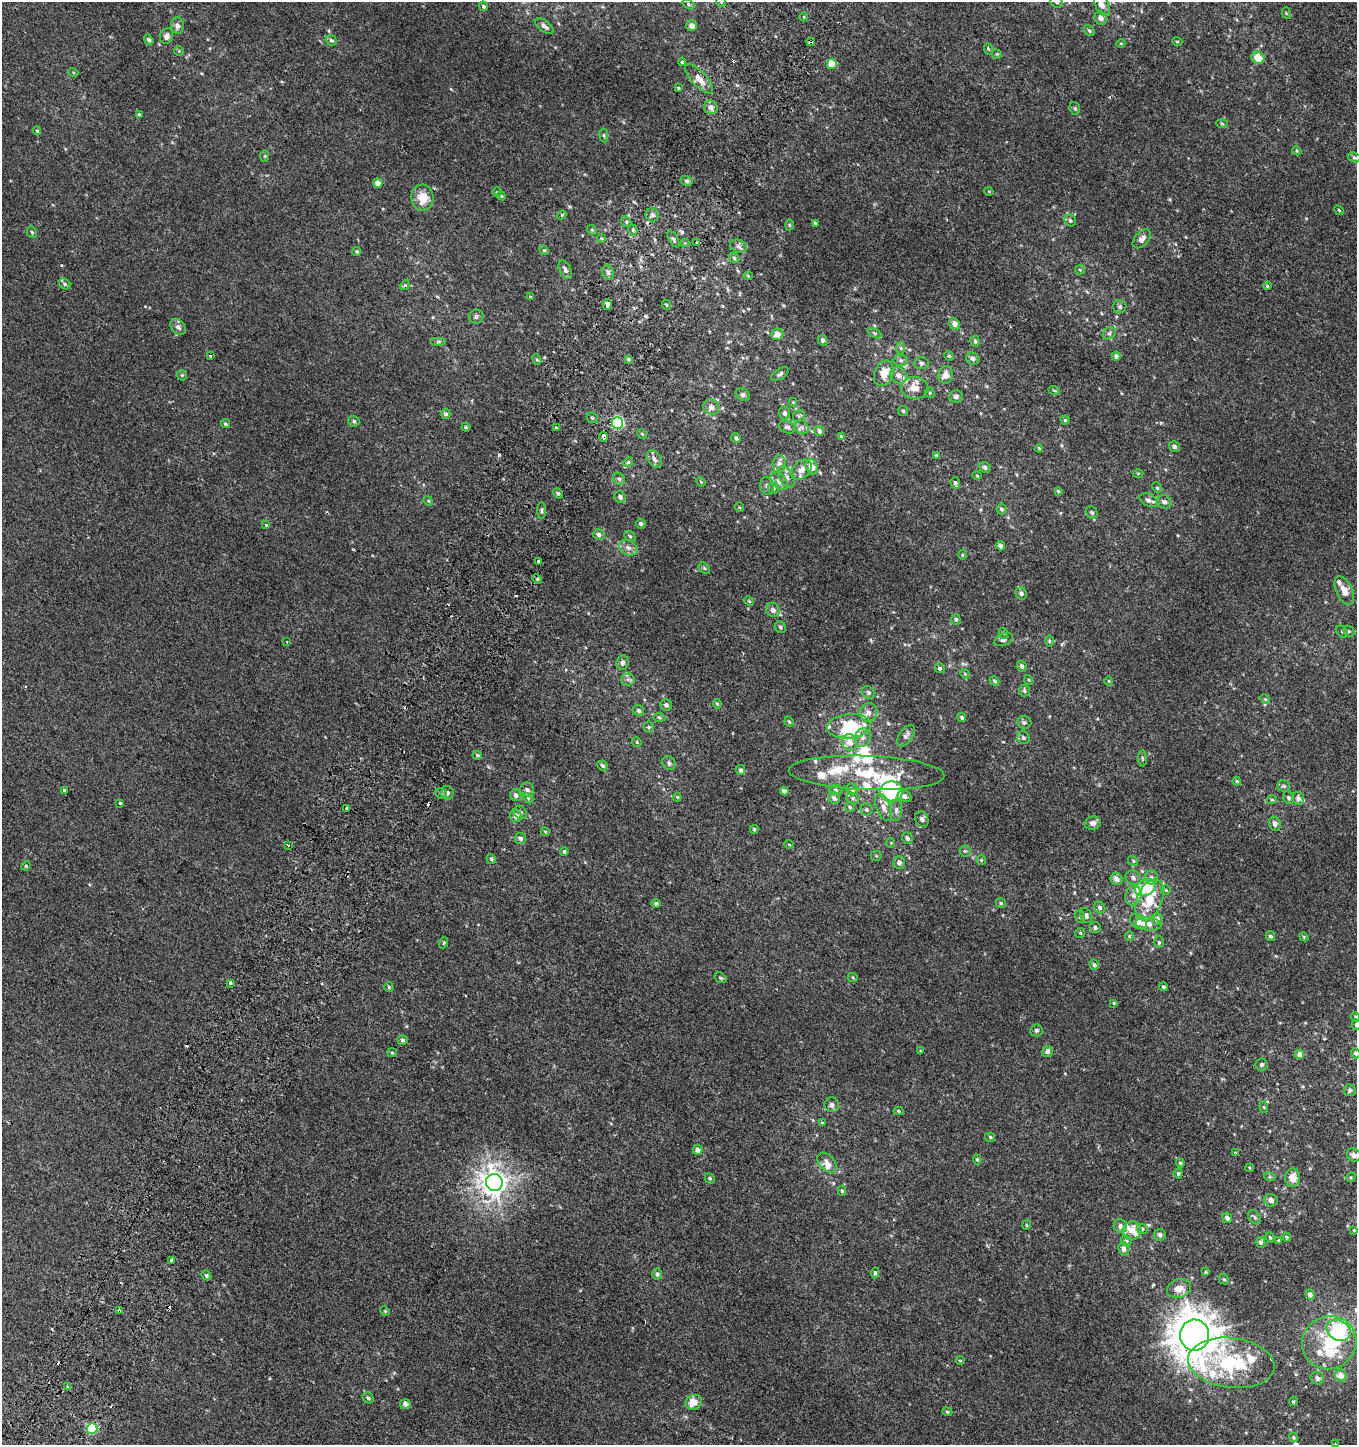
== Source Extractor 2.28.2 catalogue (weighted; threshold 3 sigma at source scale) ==
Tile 7 of 4 x 4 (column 3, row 2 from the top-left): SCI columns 2949-4303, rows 2937-4379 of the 5980 x 5884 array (HDU 1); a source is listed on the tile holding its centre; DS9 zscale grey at full resolution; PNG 1359 x 1447 px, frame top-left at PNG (2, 2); each listed source drawn as its Kron ellipse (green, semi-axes under 4 px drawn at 4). Shown black and unused: <1% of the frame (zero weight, under 2 of 3 exposures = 3% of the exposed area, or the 3 px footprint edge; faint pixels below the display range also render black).
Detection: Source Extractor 2.28.2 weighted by HDU 2 'WHT'; one run over the whole footprint, this tile lists its part. Background 0.00475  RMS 0.0058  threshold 0.026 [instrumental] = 3 sigma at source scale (4.5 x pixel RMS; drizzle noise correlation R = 1.50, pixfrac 1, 0.0396/0.0396 arcsec/px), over >= 5 px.
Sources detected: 395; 4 inside a brighter object's white glare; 9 cosmic-ray / hot-pixel residue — neither listed nor drawn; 34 inside a brighter listed object's ellipse — not listed separately; the other 348 listed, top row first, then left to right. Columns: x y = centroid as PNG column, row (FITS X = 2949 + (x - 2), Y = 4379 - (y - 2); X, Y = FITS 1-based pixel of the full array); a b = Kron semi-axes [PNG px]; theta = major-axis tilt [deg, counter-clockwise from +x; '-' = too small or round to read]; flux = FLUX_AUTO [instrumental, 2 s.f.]
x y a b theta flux
721 2 5 5 - 0.64
1057 2 6 5 - 1.1
688 4 7 4 -34 0.87
1102 5 12 6 -64 4.6
483 6 5 4 - 0.98
1286 13 6 3 -72 0.58
804 17 4 3 - 0.41
1101 18 7 6 - 2.3
177 26 8 6 -88 2.4
544 26 11 5 -38 2.2
692 26 5 5 - 3.3
1089 31 6 4 -49 0.95
166 36 8 6 70 2.5
149 40 5 4 - 1.6
331 40 6 5 - 0.98
1177 41 5 3 - 0.47
810 42 4 3 - 4.3
1121 43 4 3 - 0.44
988 49 6 3 -69 0.68
179 51 5 5 - 0.58
997 54 5 5 - 0.7
1258 58 6 6 - 8.9
682 62 4 4 - 0.71
832 64 5 5 - 11
73 72 5 3 - 0.47
699 79 19 7 -47 5.8
678 88 4 3 - 0.63
711 107 7 6 - 2.8
1075 108 6 5 - 0.85
139 114 4 3 - 2.2
1222 124 6 4 -3 0.66
37 131 4 4 - 0.68
604 135 7 3 -82 0.7
1297 151 5 3 - 0.57
265 156 6 4 88 0.73
1354 157 7 4 -17 0.97
687 181 6 5 - 1.4
378 183 5 4 - 4.1
497 192 5 4 - 0.59
989 192 4 3 - 0.38
501 196 4 4 - 0.61
422 198 13 11 -85 8.8
1339 210 5 4 - 0.67
562 215 4 4 - 0.67
652 215 7 6 - 1.7
1070 220 6 5 - 1.1
626 222 5 4 - 1
815 223 4 4 - 0.69
789 225 5 3 - 0.59
592 230 5 4 - 0.75
633 230 5 5 - 0.86
32 232 6 4 -67 0.82
601 238 4 4 - 0.54
674 239 9 4 -59 1.2
1142 239 11 6 48 3.6
696 242 3 3 - 2.9
685 243 4 4 - 0.51
738 246 8 6 -18 1.7
544 250 5 4 - 0.67
357 251 4 4 - 0.85
734 258 6 4 -48 0.83
565 270 10 5 -66 2.1
1080 270 5 4 - 0.67
608 273 7 5 -71 1.6
748 276 4 4 - 0.54
65 284 6 5 - 1.1
405 285 5 4 - 0.61
1267 286 4 3 - 0.66
530 297 4 3 - 0.48
607 304 5 3 - 5.9
667 305 5 3 - 0.62
1120 307 6 6 - 1.4
476 316 7 7 - 1.5
955 324 6 5 - 3.8
178 327 9 6 -47 2.1
874 333 7 4 -27 0.91
1109 333 7 5 43 1.3
777 334 6 5 - 5
823 340 5 4 - 1.4
975 341 5 4 - 0.85
439 342 8 4 0 0.95
901 348 6 4 -88 0.92
211 356 3 3 - 5
949 356 5 4 - 0.76
1116 356 4 4 - 1.8
537 359 5 4 - 0.76
628 359 4 4 - 1
973 359 7 6 - 2.1
901 360 7 5 -3 1.4
921 363 7 6 - 1.3
884 373 13 9 69 8.6
780 374 10 5 33 1.5
182 375 5 5 - 0.83
899 375 9 7 -44 3.8
946 375 8 7 - 4.1
914 388 14 10 -8 6.4
1054 390 6 3 -20 0.62
930 393 5 4 - 0.67
743 395 7 6 - 1.4
956 396 7 6 - 1.7
793 402 4 4 - 0.49
711 407 8 7 - 3.1
903 411 5 5 - 0.85
785 413 6 5 - 1.6
446 414 5 5 - 1.6
799 416 6 5 - 1.1
592 418 6 5 - 0.74
1065 420 4 4 - 0.69
354 421 5 5 - 1.1
617 423 6 5 - 52
225 424 4 4 - 0.89
466 427 4 4 - 0.77
787 427 8 6 -21 1.7
802 427 7 6 - 1.6
556 428 4 3 - 0.61
819 431 5 5 - 2.4
642 434 5 3 - 0.55
841 436 4 3 - 0.48
603 437 5 3 - 8.8
736 438 5 4 - 1.6
1174 447 6 5 - 1.6
1039 448 4 4 - 0.78
936 456 3 3 - 0.73
654 459 10 6 -57 2
628 462 5 4 - 0.74
779 464 9 6 84 3.6
812 467 8 6 -72 6
985 467 6 5 - 1.4
801 470 12 8 44 4.4
1138 473 5 3 - 0.49
977 476 5 3 - 0.52
786 477 12 7 -62 2.9
619 479 6 5 - 1.3
779 481 10 7 -49 2.6
701 482 5 3 - 0.45
955 483 6 4 -72 1.1
767 486 9 6 -82 1.7
774 488 6 5 - 0.98
1157 488 5 4 - 0.79
1058 491 4 4 - 0.72
558 493 6 4 -62 0.98
620 497 6 5 - 1.8
1148 500 9 6 -26 1.7
428 501 5 4 - 0.69
1164 502 7 6 - 2.1
739 507 5 3 - 0.43
1002 509 5 5 - 1.3
541 510 8 4 -90 1
1092 513 7 5 -55 1.1
641 523 5 4 - 1.2
266 525 4 4 - 0.45
599 535 5 5 - 1.8
630 536 6 5 - 0.98
1001 546 5 4 - 2.5
628 548 9 7 -28 2.7
962 555 5 3 - 0.54
539 562 3 3 - 5.7
704 568 6 4 -46 0.78
537 579 5 4 - 0.72
1344 590 15 8 -65 5.9
1021 593 6 5 - 1.7
749 601 5 3 - 0.55
773 610 7 6 - 2.5
956 619 5 5 - 1.1
780 627 6 5 - 1
1349 631 6 5 - 0.96
1342 632 7 5 -49 1.1
1003 633 5 3 - 0.64
1004 640 10 6 21 1.6
1049 641 6 4 -89 0.64
287 642 3 2 - 0.39
622 663 7 6 - 2.1
1022 666 5 5 - 1.6
940 668 5 5 - 1.2
965 674 5 4 - 0.61
628 679 6 6 - 1.3
1029 680 5 3 - 0.53
994 681 5 4 - 0.94
1109 681 4 3 - 0.52
1024 691 6 5 - 1.1
869 692 7 5 -47 1.4
1265 699 5 4 - 0.64
717 704 5 4 - 0.8
666 705 6 5 - 1.8
639 710 6 5 - 1.4
868 713 9 8 - 3.9
659 717 6 4 -3 0.79
962 717 5 4 - 1.2
789 722 5 3 - 0.73
1024 722 7 6 - 1.2
849 726 22 12 6 27
649 727 5 5 - 0.8
906 736 12 6 56 2.1
863 738 9 7 70 2.7
1023 738 7 6 - 1.4
637 742 5 4 - 0.63
850 742 8 7 - 4.9
477 755 5 4 - 0.84
1142 758 8 4 -89 0.85
669 763 7 6 - 1.8
603 766 5 4 - 1.4
741 770 5 4 - 1.2
867 773 78 17 -2 34
1237 781 4 4 - 0.66
1284 786 6 5 - 0.97
852 789 6 5 - 1.8
527 790 7 7 - 2.1
836 790 6 5 - 0.94
65 791 3 3 - 3.4
784 791 4 4 - 1.8
891 791 11 10 - 33
447 793 7 6 - 1.5
441 794 6 5 - 1.1
516 795 6 5 - 2.1
905 796 7 5 -30 3
677 797 4 4 - 0.58
528 798 5 4 - 0.79
834 798 6 5 - 1.7
853 798 6 5 - 1.2
1288 798 7 5 -58 1.1
1298 798 6 6 - 2.2
1272 800 5 4 - 0.68
120 803 4 3 - 3.5
850 807 5 4 - 0.85
884 807 14 7 -67 3.7
347 808 3 3 - 27
866 810 6 6 - 1.2
896 810 11 6 84 2
520 812 7 6 - 1.3
516 816 6 5 - 3.6
922 819 8 6 -67 1.9
1093 823 8 6 15 2.7
1275 824 7 6 - 2.6
754 829 4 4 - 0.89
545 832 5 4 - 0.6
907 838 6 5 - 1.7
520 839 6 5 - 1.7
891 843 5 3 - 0.48
789 844 5 3 - 0.45
289 845 3 3 - 1.1
564 851 4 4 - 0.77
965 851 5 5 - 0.94
876 856 5 5 - 0.76
491 859 5 4 - 0.83
981 860 5 4 - 0.64
1133 861 5 4 - 0.86
899 863 6 5 - 2.6
26 866 5 4 - 0.63
1133 878 8 7 - 2
1151 878 7 6 - 1.6
1117 879 6 5 - 3.1
1145 888 11 8 26 20
1166 890 4 4 - 0.64
1133 896 10 8 67 3
1149 900 21 12 68 17
656 903 5 4 - 1.2
1001 903 5 5 - 0.85
1100 907 6 5 - 1.3
1086 915 8 5 -63 1.6
1080 917 6 5 - 0.97
1157 919 6 5 - 2.6
1138 922 9 6 -36 4.2
1148 924 13 6 -7 3.9
1095 928 5 5 - 1.3
1080 933 5 5 - 0.62
1129 936 5 4 - 0.75
1270 936 5 4 - 1.2
1304 937 5 3 - 0.61
1159 942 6 5 - 0.84
443 943 5 3 - 0.56
1094 965 5 4 - 1.4
721 978 6 4 -35 0.8
853 978 5 3 - 0.52
230 983 4 3 - 2.7
389 987 4 4 - 0.72
1163 987 4 4 - 0.98
1114 1003 4 3 - 0.57
1355 1017 5 4 - 0.62
1356 1025 5 4 - 0.97
1036 1030 6 6 - 1.1
403 1040 5 5 - 1.3
921 1051 4 3 - 0.54
1047 1051 5 5 - 2.4
392 1053 5 4 - 0.61
1356 1053 5 4 - 1.3
1300 1054 5 4 - 4.5
1262 1065 6 6 - 1.3
1350 1090 6 6 - 1.8
832 1105 7 7 - 2.1
1264 1107 5 3 - 0.59
899 1111 5 4 - 0.62
822 1123 4 4 - 0.74
990 1137 5 4 - 0.92
698 1150 5 5 - 2.7
1235 1153 4 3 - 0.45
1354 1155 7 6 - 2.7
977 1159 5 4 - 0.75
827 1163 12 7 -47 3.5
1180 1163 4 4 - 0.7
1250 1168 4 3 - 0.48
1178 1173 5 4 - 0.98
1270 1177 6 4 -18 0.67
1351 1177 5 4 - 0.59
710 1178 5 4 - 0.91
1293 1178 9 7 88 6.1
494 1183 8 8 - 520
842 1191 5 4 - 0.85
1271 1200 7 6 - 2
1255 1217 8 5 -52 1.1
1227 1218 5 4 - 2.1
1026 1225 5 3 - 0.49
1120 1226 7 6 - 2.6
1142 1229 6 5 - 0.93
1132 1230 9 9 - 4.3
1354 1230 4 3 - 0.54
1160 1235 6 6 - 1.7
1270 1237 5 3 - 0.67
1287 1237 4 4 - 0.66
1279 1240 4 3 - 0.76
1126 1241 6 5 - 0.94
1261 1242 5 4 - 1.1
1124 1249 7 6 - 2.6
171 1260 4 3 - 3.6
1206 1272 4 4 - 0.63
875 1273 5 4 - 1.2
657 1274 5 5 - 1.4
206 1275 5 4 - 1.1
1224 1279 5 4 - 0.73
1179 1289 12 9 15 5.9
1310 1295 5 4 - 2.7
119 1311 4 3 - 5.7
385 1311 5 4 - 0.63
1339 1330 12 10 -31 54
1195 1335 15 14 - 1300
1329 1343 27 26 - 34
960 1360 4 3 - 0.42
1231 1363 43 25 -7 62
1341 1375 6 5 - 5.2
1317 1378 7 6 - 2.5
67 1386 4 3 - 0.95
368 1398 6 5 - 1.4
1293 1401 5 4 - 0.57
694 1402 8 7 - 7.3
405 1404 5 5 - 2.5
947 1412 5 4 - 0.75
92 1429 5 5 - 32
1293 1437 5 4 - 0.85
1335 1444 3 3 - 0.5
Overlapping masked pixels (flux is a lower limit): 7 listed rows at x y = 810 42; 699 79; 617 423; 603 437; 347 808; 119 1311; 1195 1335
Isophote crosses this tile's border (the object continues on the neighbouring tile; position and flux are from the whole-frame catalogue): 6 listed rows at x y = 721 2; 1057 2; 1102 5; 1356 1025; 1356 1053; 1335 1444